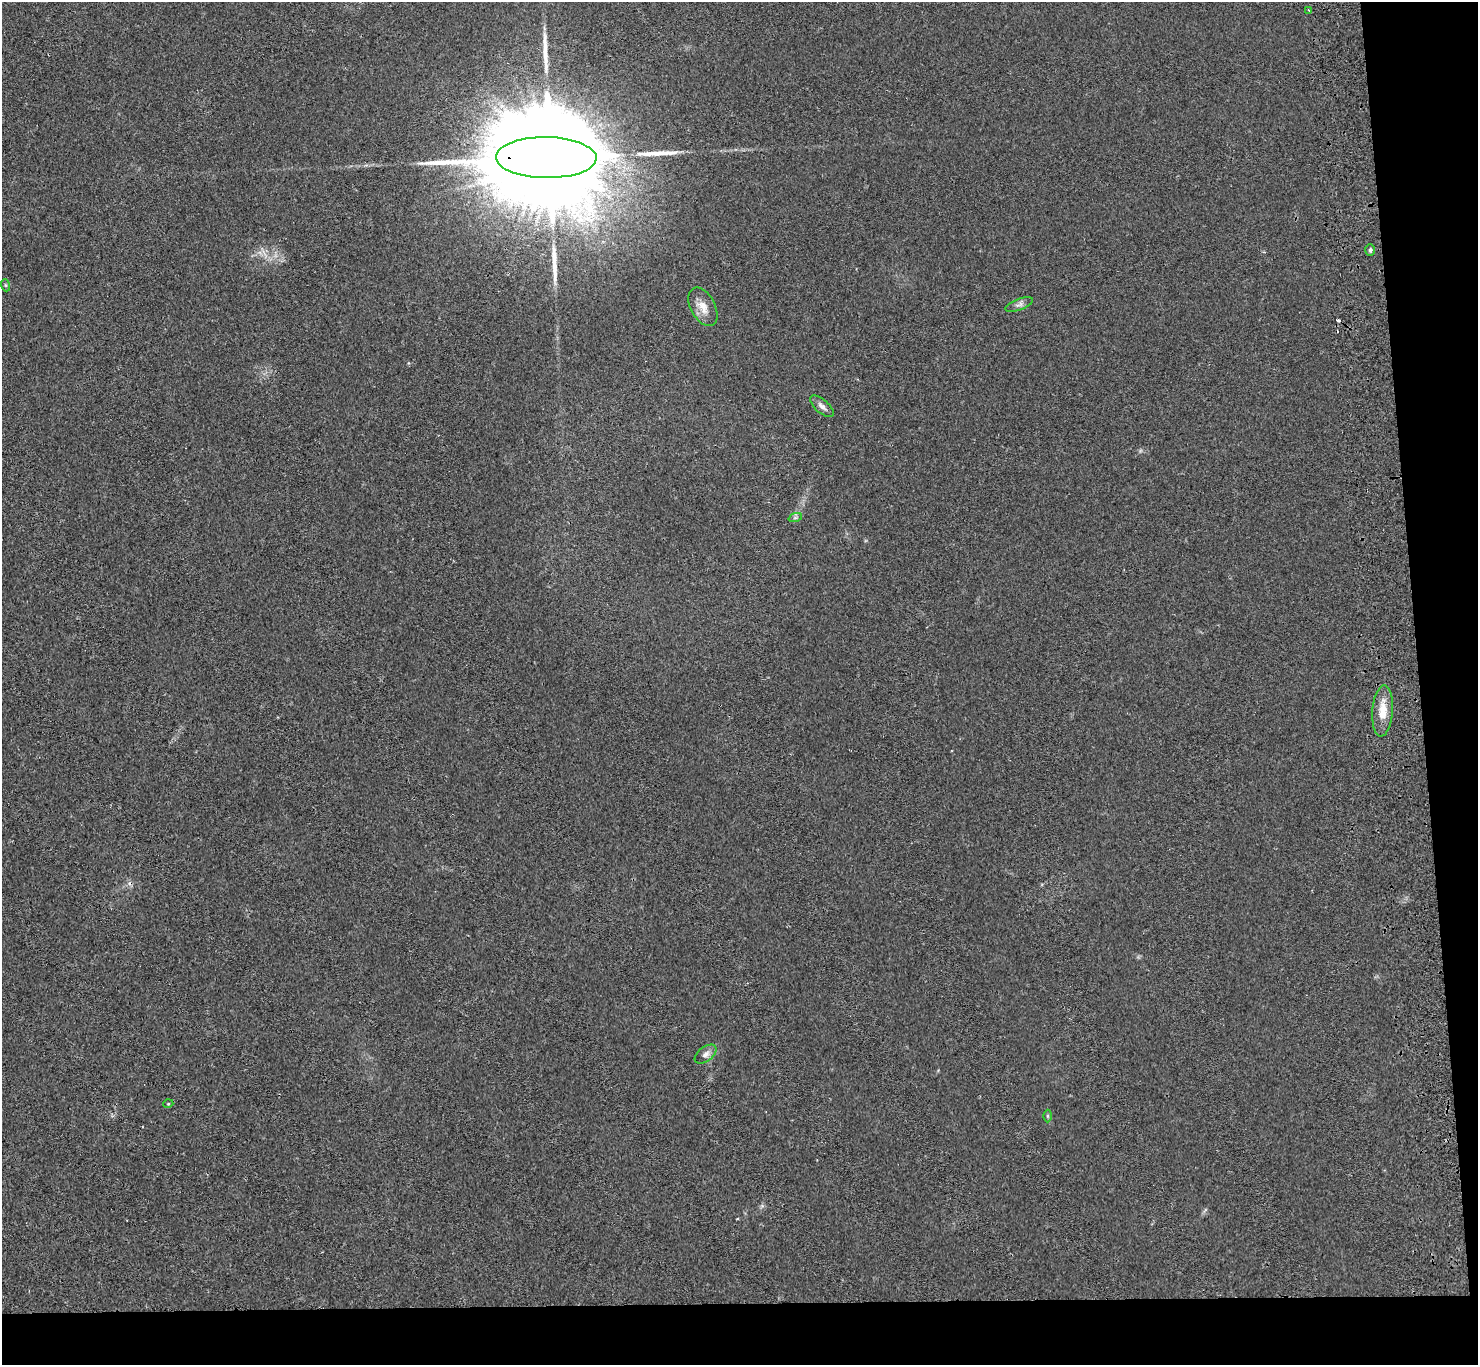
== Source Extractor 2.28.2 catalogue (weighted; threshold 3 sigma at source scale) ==
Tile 9 of 3 x 3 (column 3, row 3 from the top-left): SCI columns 3009-4484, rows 137-1499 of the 4541 x 4420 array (HDU 1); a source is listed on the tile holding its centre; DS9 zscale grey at full resolution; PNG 1480 x 1367 px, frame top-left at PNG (2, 2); each listed source drawn as its Kron ellipse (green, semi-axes under 4 px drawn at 4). Shown black and unused: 8% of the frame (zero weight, under 2 of 3 exposures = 3% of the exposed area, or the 3 px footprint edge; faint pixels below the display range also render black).
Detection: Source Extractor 2.28.2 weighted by HDU 2 'WHT'; one run over the whole footprint, this tile lists its part. Background 0.0274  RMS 0.0066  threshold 0.0298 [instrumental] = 3 sigma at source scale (4.5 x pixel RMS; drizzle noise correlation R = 1.50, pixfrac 1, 0.05/0.05 arcsec/px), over >= 5 px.
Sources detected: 18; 1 inside a brighter object's white glare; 2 cosmic-ray / hot-pixel residue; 3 long thin detections or spike segments (spike, bleed or trail) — neither listed nor drawn; the other 12 listed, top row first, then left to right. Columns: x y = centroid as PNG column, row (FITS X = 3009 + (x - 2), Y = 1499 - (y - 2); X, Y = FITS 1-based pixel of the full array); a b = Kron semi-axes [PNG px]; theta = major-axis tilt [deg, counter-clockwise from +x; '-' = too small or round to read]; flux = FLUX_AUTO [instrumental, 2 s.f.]
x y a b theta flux
1308 10 3 2 - 0.51
546 158 50 20 -1 45000
1370 250 6 5 - 1.3
5 285 6 4 -71 0.77
1019 305 14 5 21 2.3
703 307 21 12 -62 7.5
822 406 14 6 -41 3.1
795 518 7 4 19 1.2
1383 711 25 10 86 10
706 1054 12 7 38 3.1
168 1104 5 3 - 0.54
1047 1116 6 4 -89 0.88
Overlapping masked pixels (flux is a lower limit): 1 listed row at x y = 546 158